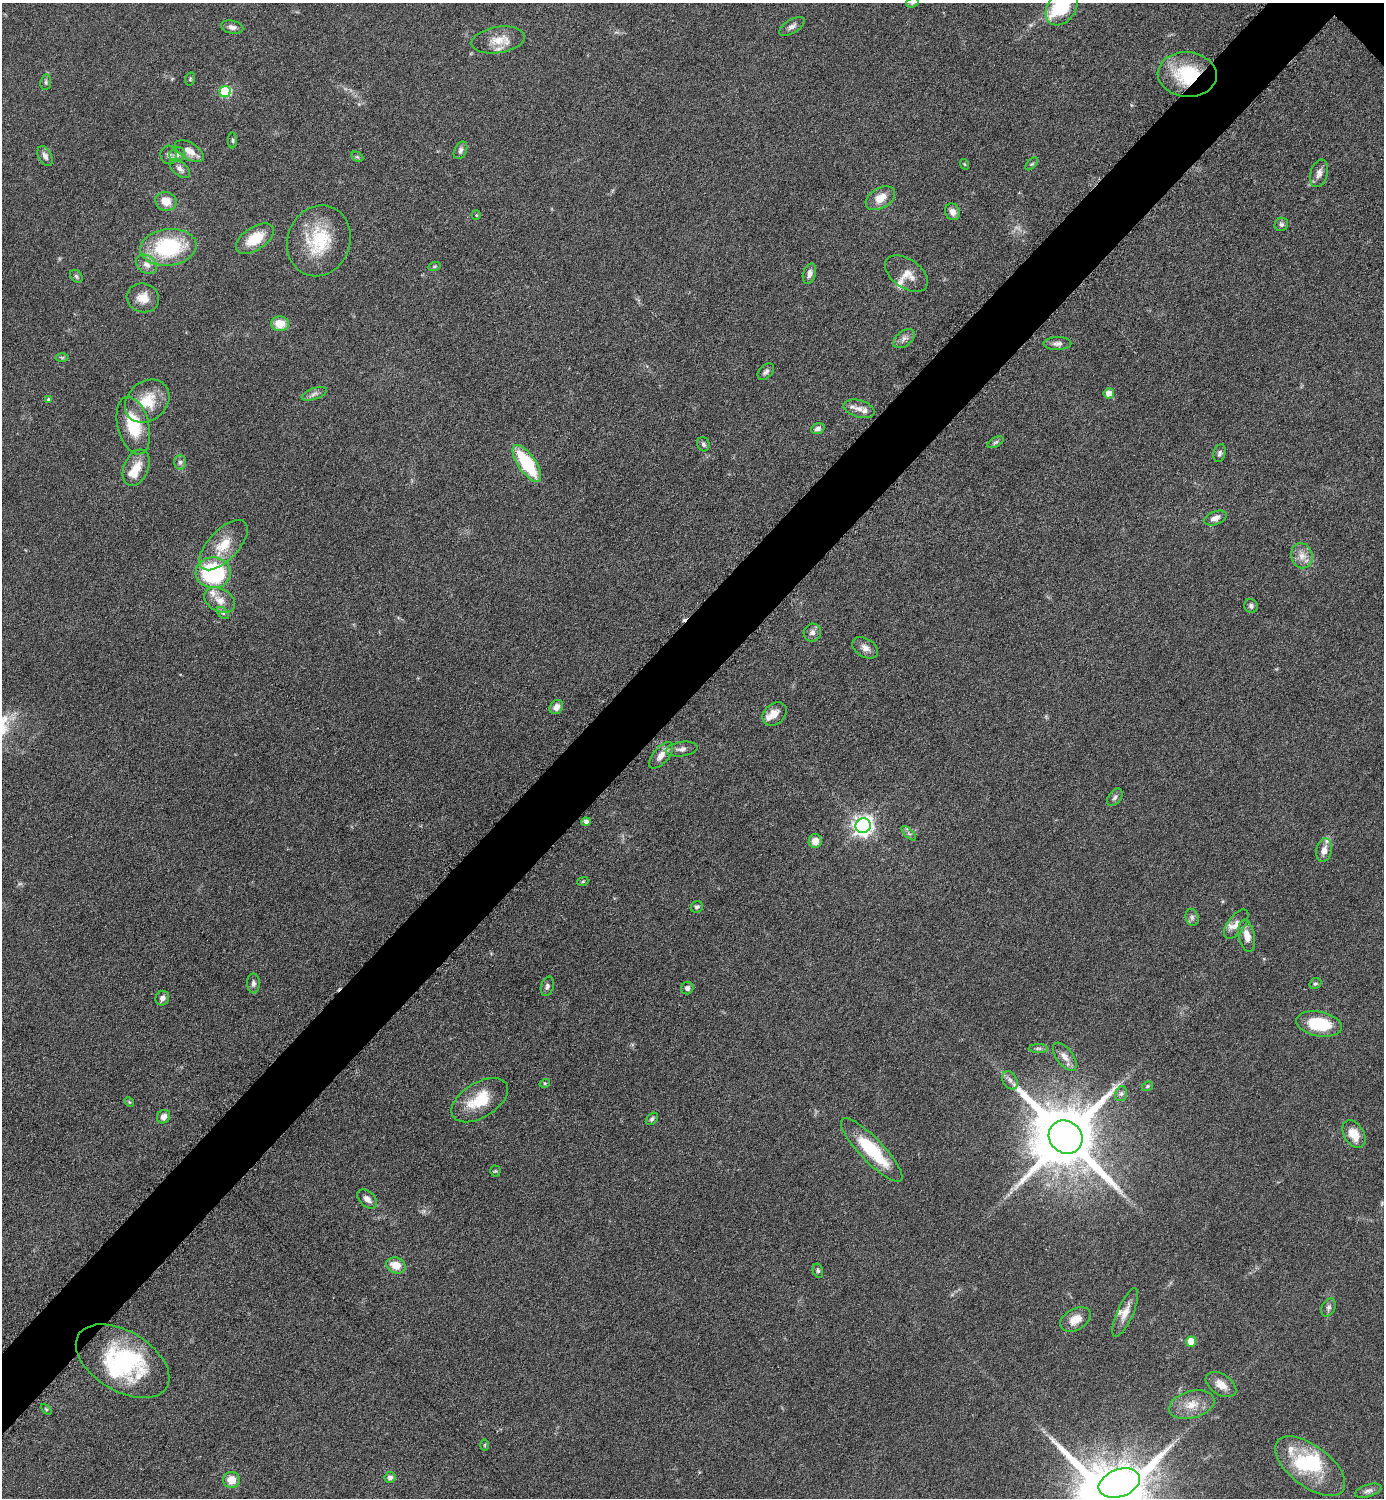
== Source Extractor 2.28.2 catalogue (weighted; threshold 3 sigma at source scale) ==
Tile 7 of 4 x 4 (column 3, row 2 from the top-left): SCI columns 3072-4453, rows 3000-4495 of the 6003 x 6003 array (HDU 1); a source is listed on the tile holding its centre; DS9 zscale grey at full resolution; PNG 1386 x 1500 px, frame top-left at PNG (2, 3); each listed source drawn as its Kron ellipse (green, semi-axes under 4 px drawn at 4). Shown black and unused: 5% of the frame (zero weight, under 6 of 12 exposures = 1% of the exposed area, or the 3 px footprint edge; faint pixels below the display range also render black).
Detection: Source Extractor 2.28.2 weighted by HDU 2 'WHT'; one run over the whole footprint, this tile lists its part. Background 0.0872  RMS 0.0039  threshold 0.016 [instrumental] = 3 sigma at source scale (4.09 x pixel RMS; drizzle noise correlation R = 1.36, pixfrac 0.8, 0.05/0.05 arcsec/px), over >= 5 px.
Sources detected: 128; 4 inside a brighter object's white glare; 1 cosmic-ray / hot-pixel residue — neither listed nor drawn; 10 inside a brighter listed object's ellipse — not listed separately; the other 113 listed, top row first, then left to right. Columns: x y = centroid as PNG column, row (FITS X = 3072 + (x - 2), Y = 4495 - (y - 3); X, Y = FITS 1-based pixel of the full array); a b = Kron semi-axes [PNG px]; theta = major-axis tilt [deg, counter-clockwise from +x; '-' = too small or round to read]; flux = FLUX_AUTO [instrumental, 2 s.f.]
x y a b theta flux
912 3 6 4 20 0.6
1062 7 19 14 55 19
792 26 14 7 31 1.6
232 27 11 6 -11 1.5
498 40 27 13 9 6.3
1187 75 29 22 -5 22
190 79 6 5 - 0.54
46 82 8 5 82 0.78
225 92 6 5 - 27
233 140 8 4 -90 0.53
461 150 9 6 63 1.2
189 151 16 8 -31 3.2
169 155 9 8 - 1.3
177 155 8 7 - 1.5
45 156 11 6 -63 1.7
357 157 6 4 -29 0.57
964 164 5 3 - 0.33
1032 164 8 3 45 0.53
180 169 12 6 -41 1.6
1319 173 14 8 74 2.2
880 198 16 10 30 5
166 201 11 9 -20 4.5
953 212 8 7 - 2.3
476 215 5 4 - 0.35
1281 224 7 6 - 1
255 239 21 11 33 9.5
319 241 36 31 69 20
168 247 28 18 6 31
146 264 11 8 -36 2.4
434 267 6 4 19 0.52
809 274 10 6 75 2
906 274 24 14 -35 4.7
76 276 7 5 -46 0.68
143 298 16 14 -16 4.9
280 324 9 7 -4 6
904 339 12 7 38 1.8
1057 344 14 6 1 1.6
62 358 6 4 0 0.54
766 372 10 6 46 1.2
1109 393 5 5 - 3.3
314 394 13 5 18 1.4
48 399 4 4 - 0.36
147 401 24 19 40 10
859 409 16 8 -16 2.8
133 425 29 15 -75 16
818 428 7 5 20 1.3
996 442 9 4 27 0.75
703 444 7 6 - 0.89
1220 453 9 6 72 0.98
180 462 7 6 - 1
527 463 21 9 -55 23
136 468 19 12 66 6.2
1215 518 11 6 21 2.1
223 545 31 15 47 9.6
1302 556 13 10 -72 3.4
213 573 17 15 -1 48
220 600 16 11 -29 4.2
1251 606 7 6 - 0.98
223 613 7 4 -45 0.71
812 633 9 8 - 1.8
865 648 14 9 -30 2.4
556 707 8 6 50 2.1
775 714 13 10 41 3.6
682 749 16 7 9 1.9
661 755 16 7 49 3.2
1115 797 10 6 51 1.1
586 822 4 4 - 1.3
863 826 7 7 - 200
909 833 9 3 -45 0.8
815 841 7 6 - 3.4
1324 850 12 8 79 2.7
583 881 5 3 - 0.41
697 907 6 5 - 0.97
1192 917 8 6 -75 0.98
1236 924 17 8 54 2.5
1247 936 16 8 -78 3.7
253 983 10 6 -88 1.4
1315 984 6 5 - 0.64
547 986 10 6 74 1
687 988 6 6 - 1.3
162 998 7 6 - 1.5
1319 1024 23 12 -11 15
1038 1048 10 4 0 0.88
1065 1057 16 8 -53 2.9
1010 1080 10 7 -62 1.6
545 1083 5 3 - 0.41
1147 1086 6 4 22 0.56
1121 1094 7 6 - 0.88
480 1100 31 17 31 13
129 1102 5 4 - 0.44
163 1117 7 6 - 2.2
652 1119 7 5 45 0.78
1354 1134 15 10 -59 5.8
1066 1137 18 16 -41 3800
872 1150 42 11 -46 21
495 1171 5 5 - 0.5
367 1199 11 7 -41 2.3
396 1265 10 7 -21 5.3
818 1271 7 5 -76 0.72
1329 1307 9 6 65 1.3
1125 1313 26 8 66 4.1
1075 1319 16 10 29 5
1191 1341 5 5 - 7.1
123 1361 51 30 -31 44
1221 1385 17 10 -33 4.1
1192 1405 23 13 15 6.5
46 1409 6 4 -45 0.53
485 1445 5 3 - 0.37
1310 1466 41 20 -37 22
390 1477 6 5 - 1.3
231 1480 8 8 - 4.9
1119 1483 21 13 20 140
1368 1491 13 6 17 1.5
Overlapping masked pixels (flux is a lower limit): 1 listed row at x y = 1187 75
Isophote crosses this tile's border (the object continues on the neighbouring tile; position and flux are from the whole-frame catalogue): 2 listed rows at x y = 912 3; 1062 7